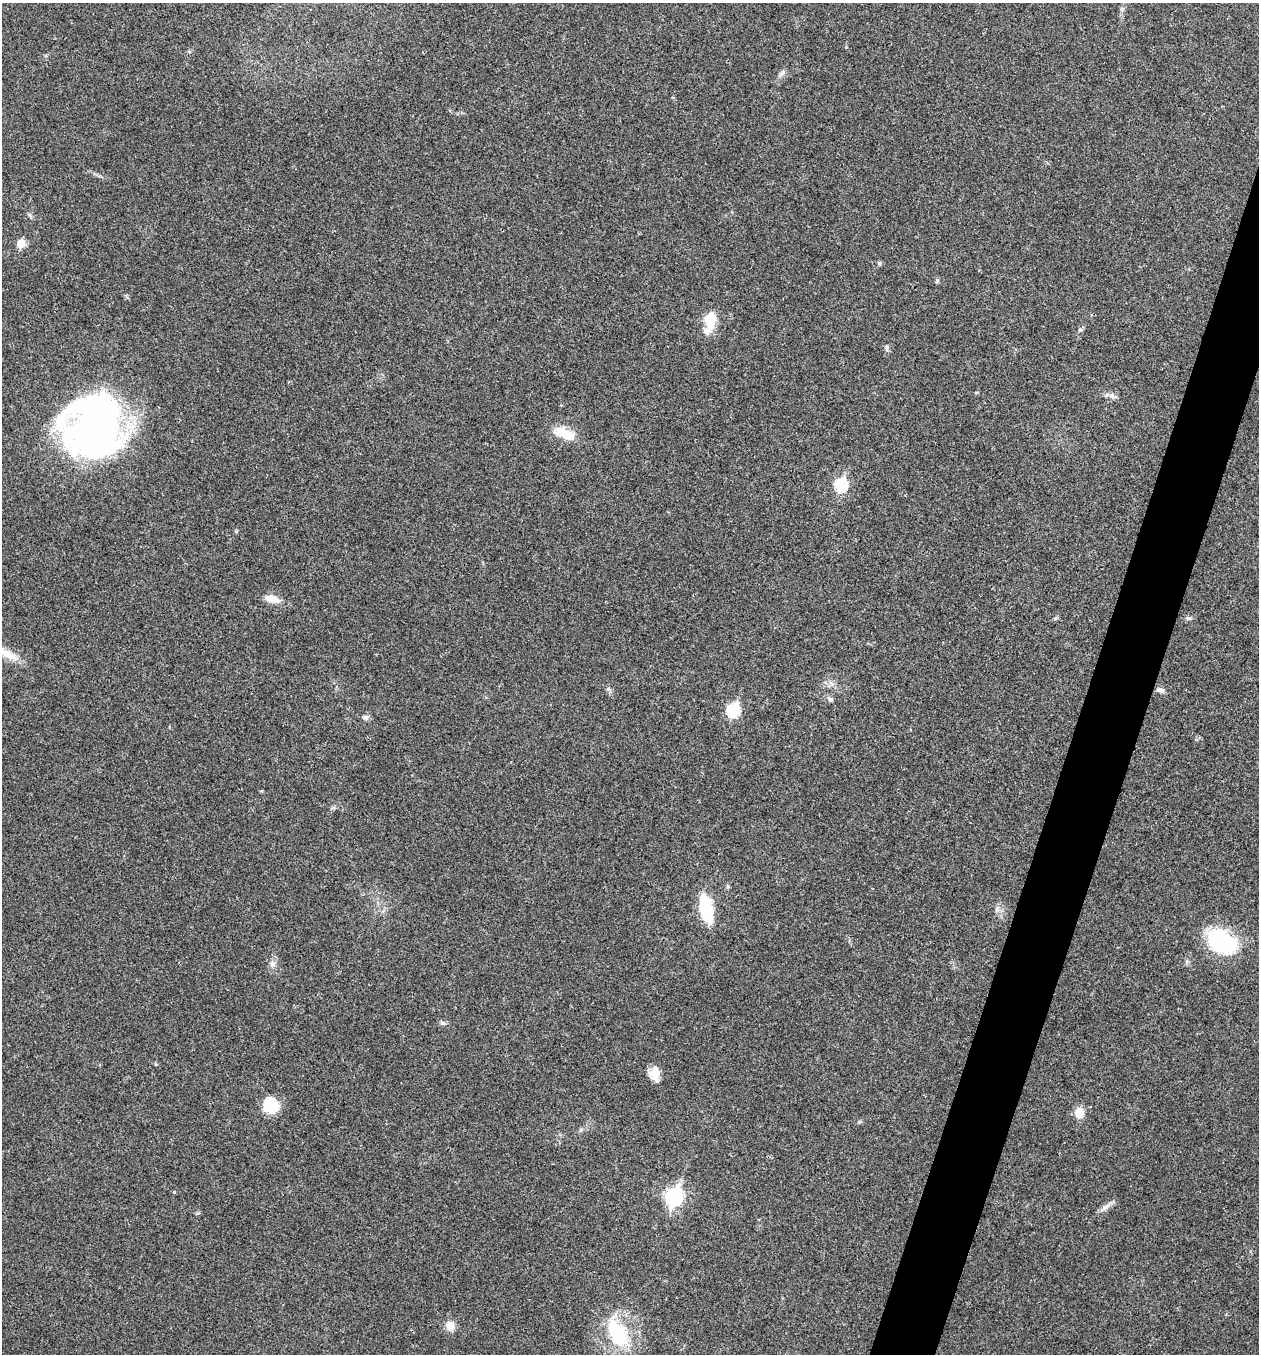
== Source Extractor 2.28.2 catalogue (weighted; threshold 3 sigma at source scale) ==
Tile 10 of 4 x 4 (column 2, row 3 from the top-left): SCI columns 1393-2649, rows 1358-2709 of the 5432 x 5416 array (HDU 1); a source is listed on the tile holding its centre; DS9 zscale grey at full resolution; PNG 1261 x 1356 px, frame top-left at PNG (2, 3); no overlay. Shown black and unused: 4% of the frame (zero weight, under 3 of 4 exposures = <1% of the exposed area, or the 3 px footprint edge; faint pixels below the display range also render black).
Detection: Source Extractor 2.28.2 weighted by HDU 2 'WHT'; one run over the whole footprint, this tile lists its part. Background 0.0239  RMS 0.0041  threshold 0.0185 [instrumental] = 3 sigma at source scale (4.5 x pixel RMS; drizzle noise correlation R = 1.50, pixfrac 1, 0.05/0.05 arcsec/px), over >= 5 px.
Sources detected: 30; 1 inside a brighter object's white glare — not listed; the other 29 listed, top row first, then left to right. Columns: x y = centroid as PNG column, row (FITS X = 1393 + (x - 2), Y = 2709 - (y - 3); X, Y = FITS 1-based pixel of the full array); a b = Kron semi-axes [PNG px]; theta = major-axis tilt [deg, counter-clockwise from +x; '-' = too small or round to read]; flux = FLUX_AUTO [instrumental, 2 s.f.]
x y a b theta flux
782 72 10 5 59 1.2
29 215 6 5 - 0.7
21 243 6 6 - 7.7
879 263 5 5 - 0.63
937 281 6 5 - 0.59
710 320 18 10 81 13
1080 330 6 4 0 0.56
887 348 10 3 -81 0.72
1112 396 9 6 -52 1.3
94 426 60 51 77 210
565 434 27 11 -21 8.5
841 485 7 6 - 36
272 599 17 8 -16 4.7
1189 618 8 4 -8 0.75
8 654 27 9 -28 5.8
1161 690 10 6 -10 1.4
830 699 7 5 -25 1
733 710 7 6 - 39
365 717 8 6 14 1.2
706 908 18 8 -78 35
1222 942 33 23 -32 33
272 964 8 8 - 1.6
654 1076 17 10 -47 3.8
271 1105 17 16 - 11
1079 1113 13 10 -82 4.4
674 1197 9 7 71 100
1105 1207 12 7 30 2
450 1326 10 9 - 3.9
618 1333 35 19 -56 25
Isophote crosses this tile's border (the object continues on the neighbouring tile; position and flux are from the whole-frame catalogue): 1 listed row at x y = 8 654
Unlisted compact peaks at least as high as the median listed source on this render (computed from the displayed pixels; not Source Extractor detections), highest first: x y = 443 1023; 608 689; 1055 618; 236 531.